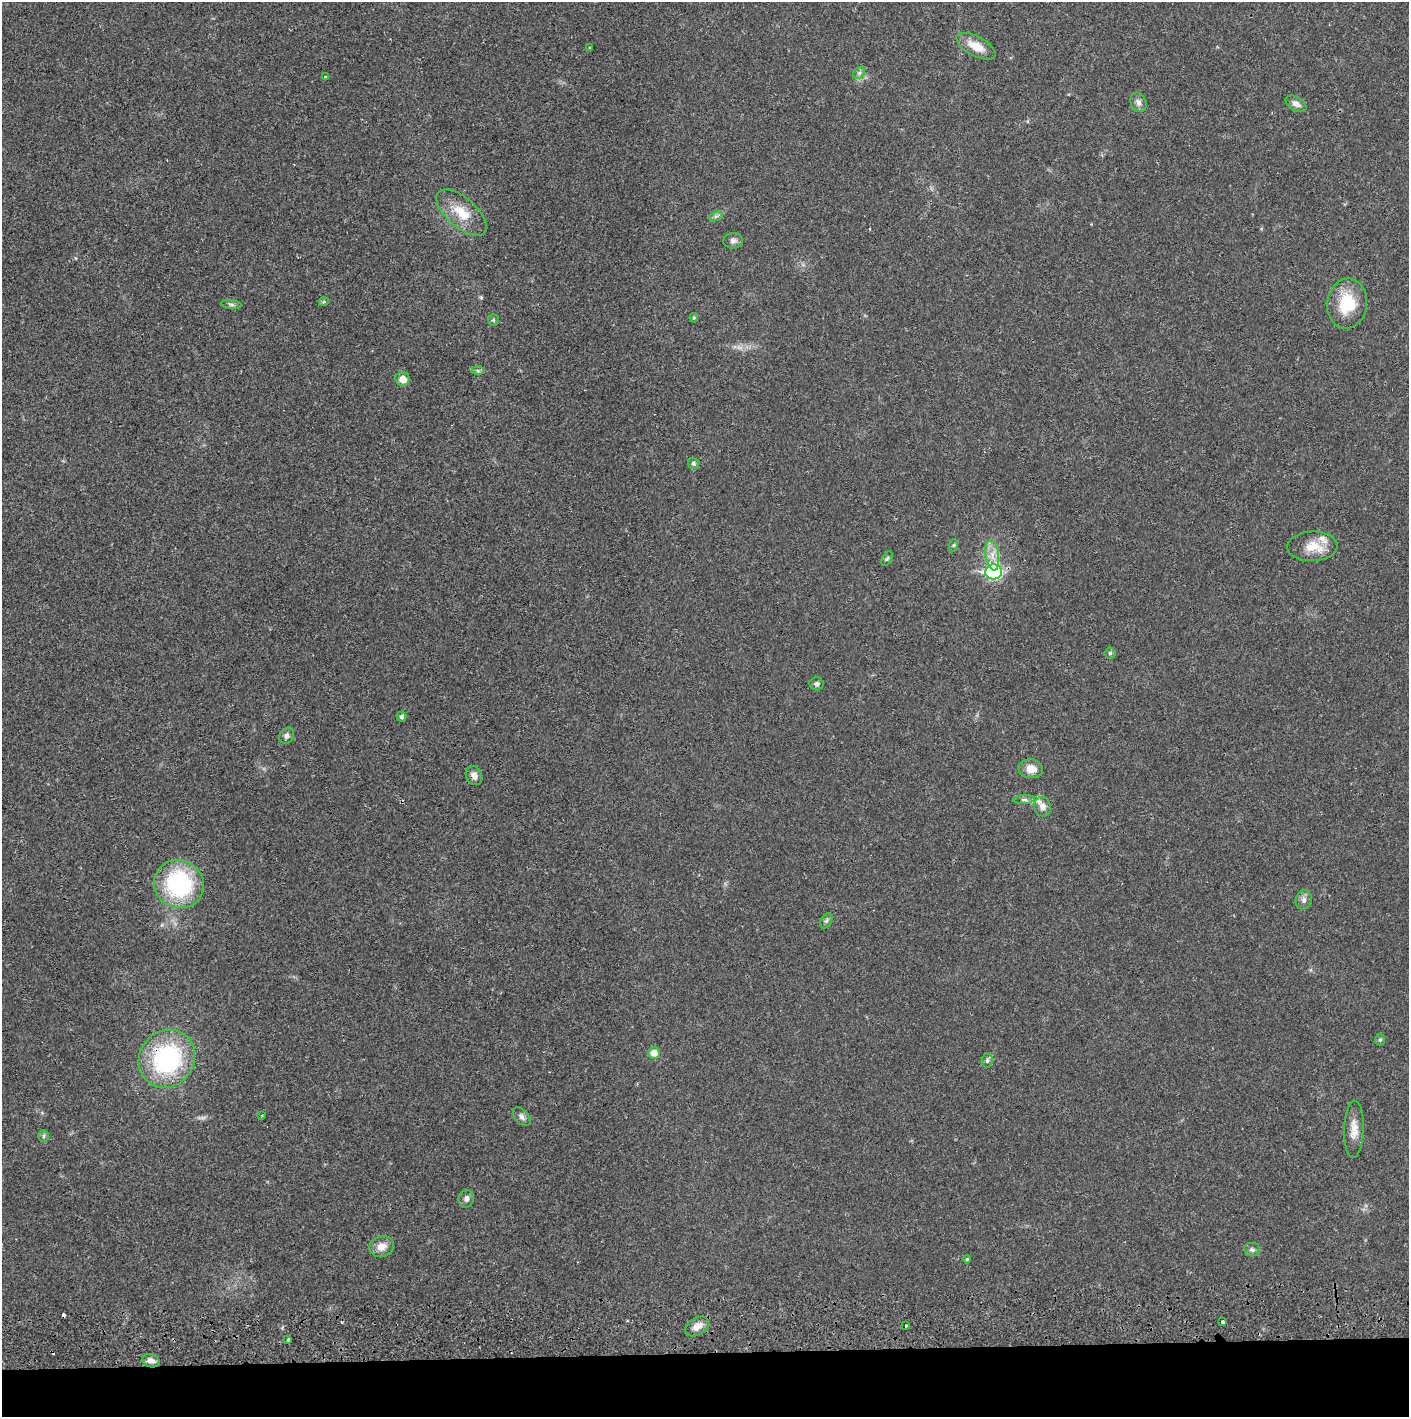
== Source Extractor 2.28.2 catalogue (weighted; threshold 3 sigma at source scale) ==
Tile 8 of 3 x 3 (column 2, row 3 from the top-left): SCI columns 1410-2816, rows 56-1470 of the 4229 x 4358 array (HDU 1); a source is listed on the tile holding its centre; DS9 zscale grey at full resolution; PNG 1411 x 1419 px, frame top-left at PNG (2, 2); each listed source drawn as its Kron ellipse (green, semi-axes under 4 px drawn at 4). Shown black and unused: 5% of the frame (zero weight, under 2 of 3 exposures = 3% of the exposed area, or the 3 px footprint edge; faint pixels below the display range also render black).
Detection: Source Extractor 2.28.2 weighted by HDU 2 'WHT'; one run over the whole footprint, this tile lists its part. Background 0.0218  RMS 0.0035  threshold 0.0157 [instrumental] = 3 sigma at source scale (4.5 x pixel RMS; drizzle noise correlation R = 1.50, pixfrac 1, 0.05/0.05 arcsec/px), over >= 5 px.
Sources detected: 54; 2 cosmic-ray / hot-pixel residue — neither listed nor drawn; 2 inside a brighter listed object's ellipse — not listed separately; the other 50 listed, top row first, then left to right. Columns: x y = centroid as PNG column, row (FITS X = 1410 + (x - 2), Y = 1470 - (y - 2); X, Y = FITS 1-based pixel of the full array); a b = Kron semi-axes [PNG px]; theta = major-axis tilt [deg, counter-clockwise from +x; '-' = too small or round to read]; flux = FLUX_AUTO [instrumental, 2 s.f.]
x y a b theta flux
976 46 21 9 -28 5.6
589 48 3 3 - 0.44
859 73 7 5 44 0.8
326 77 3 3 - 1.3
1138 102 10 7 -64 1.7
1296 104 11 6 -32 1.9
462 213 31 15 -41 8.2
716 216 7 4 18 0.75
733 241 10 8 7 1.3
324 302 5 4 - 0.53
231 304 10 4 -5 0.83
1347 304 25 20 82 13
694 318 5 4 - 0.45
493 320 6 5 - 0.48
478 371 6 4 -2 0.65
403 379 7 6 - 3.3
693 464 6 5 - 0.88
954 545 6 4 71 0.46
1312 546 25 15 2 6.9
992 555 15 7 -82 3.4
887 559 8 5 62 0.65
994 572 8 7 - 61
1110 653 5 5 - 0.55
817 684 7 6 - 0.97
402 716 5 5 - 0.78
287 736 8 7 - 1.1
1031 769 12 9 -5 4.1
474 775 10 8 -63 2
1024 800 10 4 4 1.1
1042 807 10 8 -74 2
179 884 25 23 -31 39
1304 900 10 8 75 1.5
826 921 8 5 60 0.78
1380 1040 6 5 - 0.56
654 1053 6 6 - 3.5
167 1059 30 27 53 46
987 1060 7 5 86 0.79
262 1116 3 3 - 0.32
522 1117 11 6 -49 1.3
1354 1129 29 10 88 4.4
44 1136 6 5 - 0.62
466 1199 9 7 72 1.3
382 1246 12 10 23 3.5
1252 1250 8 6 -6 1
967 1259 4 4 - 0.46
1223 1322 3 3 - 1.7
906 1325 3 2 - 0.47
697 1326 13 8 29 3.1
288 1339 4 3 - 0.84
151 1361 9 6 -17 1.9
Overlapping masked pixels (flux is a lower limit): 1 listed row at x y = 167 1059